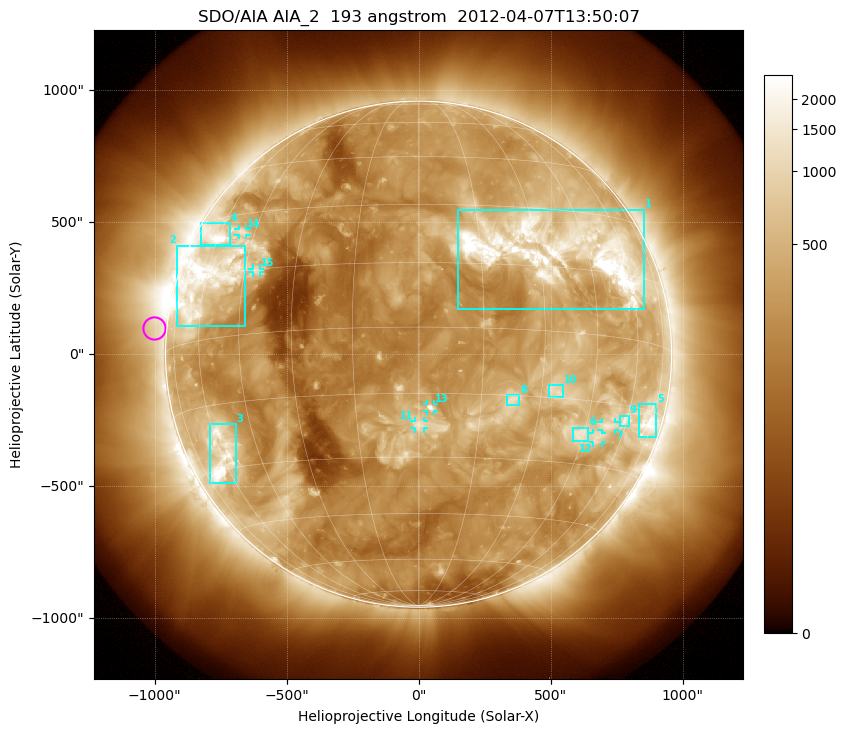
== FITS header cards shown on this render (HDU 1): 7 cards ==
TELESCOP= 'SDO/AIA'
INSTRUME= 'AIA_2'
WAVELNTH=                  193
WAVEUNIT= 'angstrom'
DATE-OBS= '2012-04-07T13:50:07.84'
CTYPE1  = 'HPLN-TAN'
CTYPE2  = 'HPLT-TAN'

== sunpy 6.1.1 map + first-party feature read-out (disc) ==
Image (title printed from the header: SDO/AIA AIA_2  193 angstrom  2012-04-07T13:50:07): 1024 x 1024 px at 2.4 arcsec/px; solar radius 959 arcsec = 399 px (full disc in frame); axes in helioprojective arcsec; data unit not stated in the header (colour bar unlabelled)
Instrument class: DISC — disc imager (sunpy class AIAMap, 193 A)
Bright regions (active regions / flare kernels): reference = the median radial profile (limb darkening/brightening removed); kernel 9 px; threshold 5 sigma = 765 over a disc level ~262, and >= 1.15x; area >= 12 px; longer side >= 10 px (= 24 arcsec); searched inside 0.97 R_sun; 15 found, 15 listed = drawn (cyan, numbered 1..; 6 of them under ~33 arcsec drawn as corner ticks so the feature stays visible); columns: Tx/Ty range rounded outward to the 5 arcsec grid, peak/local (2 s.f.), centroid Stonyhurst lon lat
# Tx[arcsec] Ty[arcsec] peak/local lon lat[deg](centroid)
1 145..855 170..550 13 +35 +19
2 -915..-655 105..410 7.8 -59 +14
3 -795..-690 -490..-265 7.7 -61 -27
4 -825..-715 415..500 7.5 -62 +25
5 835..900 -315..-190 6.5 +72 -17
6 585..645 -330..-275 5.4 +44 -23
7 690..745 -285..-255 4.9 +53 -20
8 335..385 -195..-155 5 +23 -16
9 760..800 -275..-230 4.5 +59 -19
10 495..550 -160..-115 4.6 +34 -13
11 -15..20 -280..-255 5 +0 -22
12 660..695 -335..-300 4.2 +50 -23
13 30..60 -215..-190 6.7 +3 -18
14 -685..-650 450..475 4.1 -50 +25
15 -630..-600 310..325 4.3 -41 +15
Off-limb structures (1.02-1.3 R_sun): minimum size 162 px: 6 found; the strongest spans PA ~55..125 deg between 1.02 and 1.3 R_sun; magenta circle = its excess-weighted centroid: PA ~85 deg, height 1.05 R_sun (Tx ~-1000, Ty ~100 arcsec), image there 1.5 x the reference